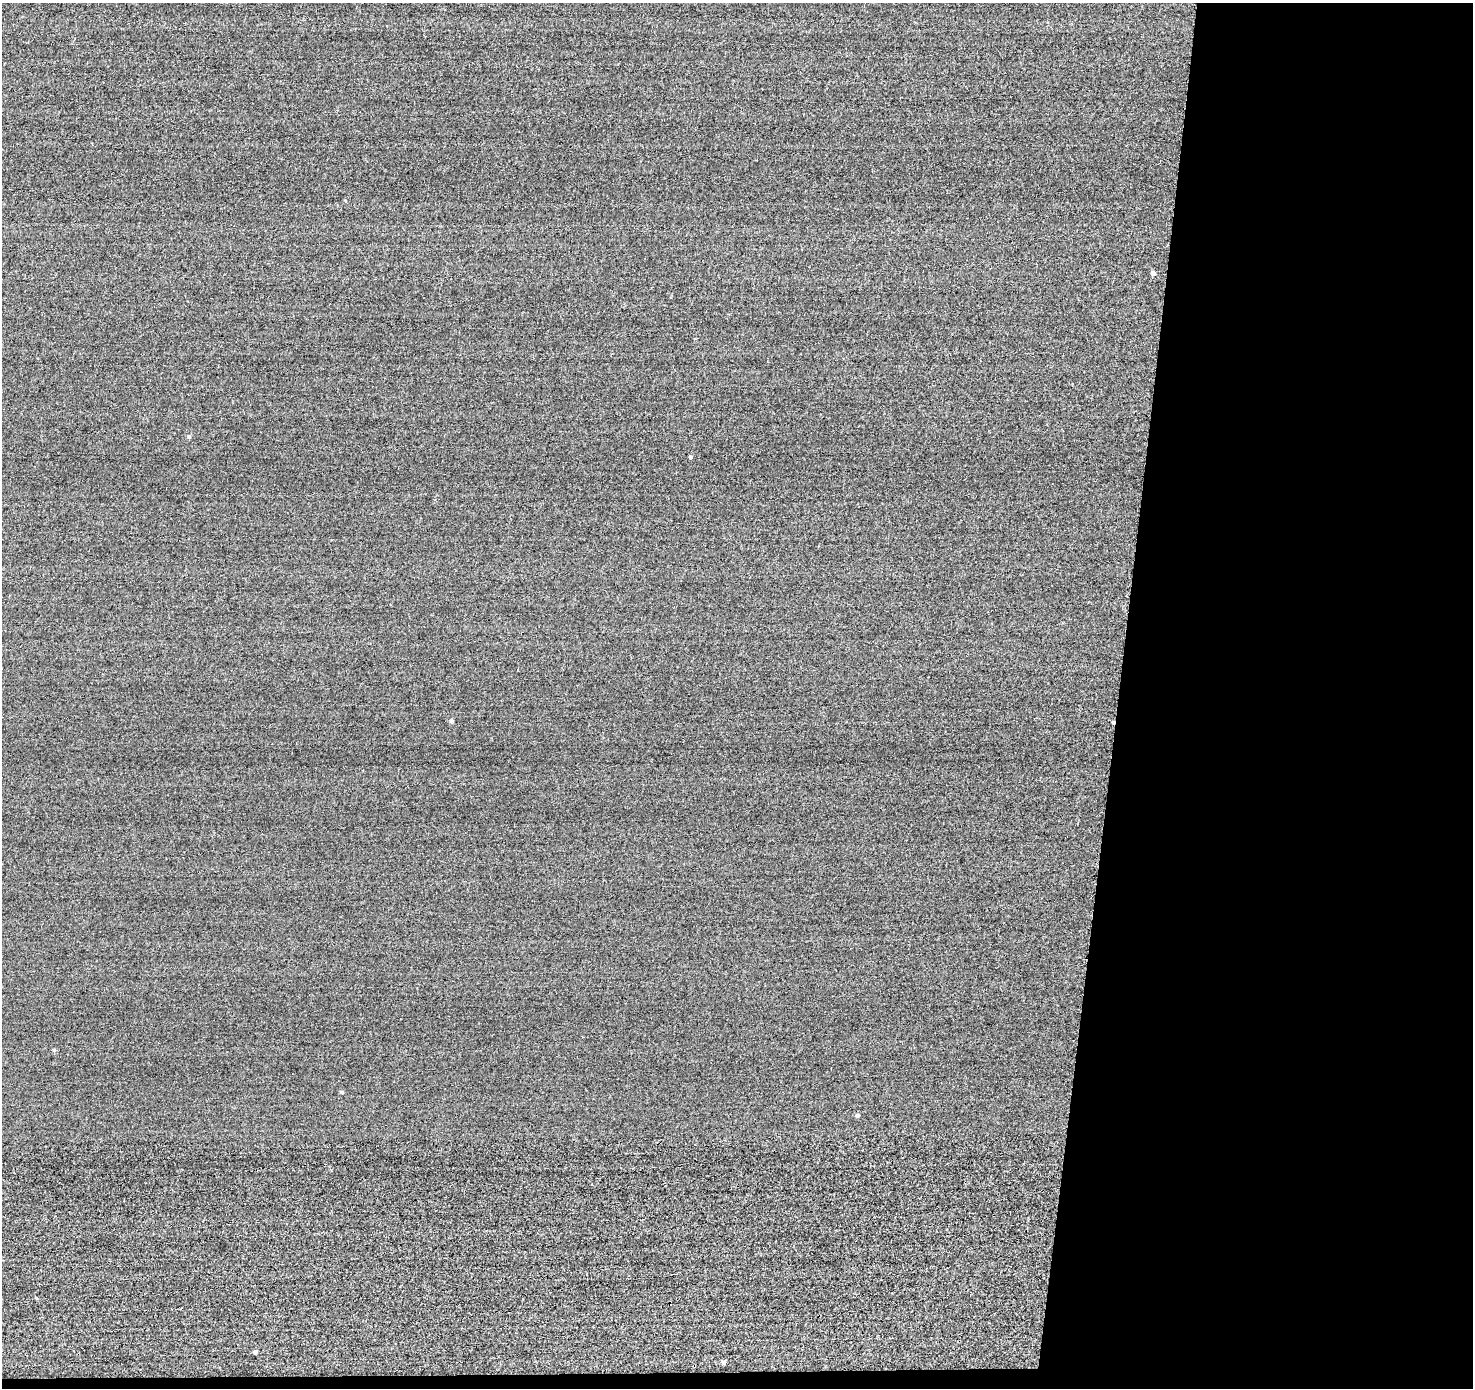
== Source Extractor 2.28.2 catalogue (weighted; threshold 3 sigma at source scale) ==
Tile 9 of 3 x 3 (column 3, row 3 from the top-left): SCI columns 2960-4430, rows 215-1600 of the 4678 x 4710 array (HDU 1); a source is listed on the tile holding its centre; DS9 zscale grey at full resolution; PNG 1475 x 1390 px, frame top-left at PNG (2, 3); no overlay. Shown black and unused: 25% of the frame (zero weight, under 2 of 3 exposures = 12% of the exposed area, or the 3 px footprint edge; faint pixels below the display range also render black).
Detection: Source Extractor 2.28.2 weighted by HDU 2 'WHT'; one run over the whole footprint, this tile lists its part. Background -0.431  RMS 3.3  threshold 14.8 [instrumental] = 3 sigma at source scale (4.5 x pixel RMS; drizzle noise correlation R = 1.50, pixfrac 1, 0.05/0.05 arcsec/px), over >= 5 px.
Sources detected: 11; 1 cosmic-ray / hot-pixel residue — not listed; the other 10 listed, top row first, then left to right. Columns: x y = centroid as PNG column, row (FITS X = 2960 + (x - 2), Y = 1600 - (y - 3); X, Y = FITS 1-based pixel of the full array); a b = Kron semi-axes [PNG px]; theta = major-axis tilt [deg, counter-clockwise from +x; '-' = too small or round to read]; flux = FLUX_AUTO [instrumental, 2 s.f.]
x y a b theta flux
346 201 5 3 - 260
1153 273 5 4 - 1200
189 437 4 4 - 770
691 457 4 3 - 790
452 721 5 4 - 820
54 1050 4 4 - 560
342 1092 5 4 - 520
858 1115 6 5 - 740
255 1352 4 4 - 840
724 1362 4 4 - 980